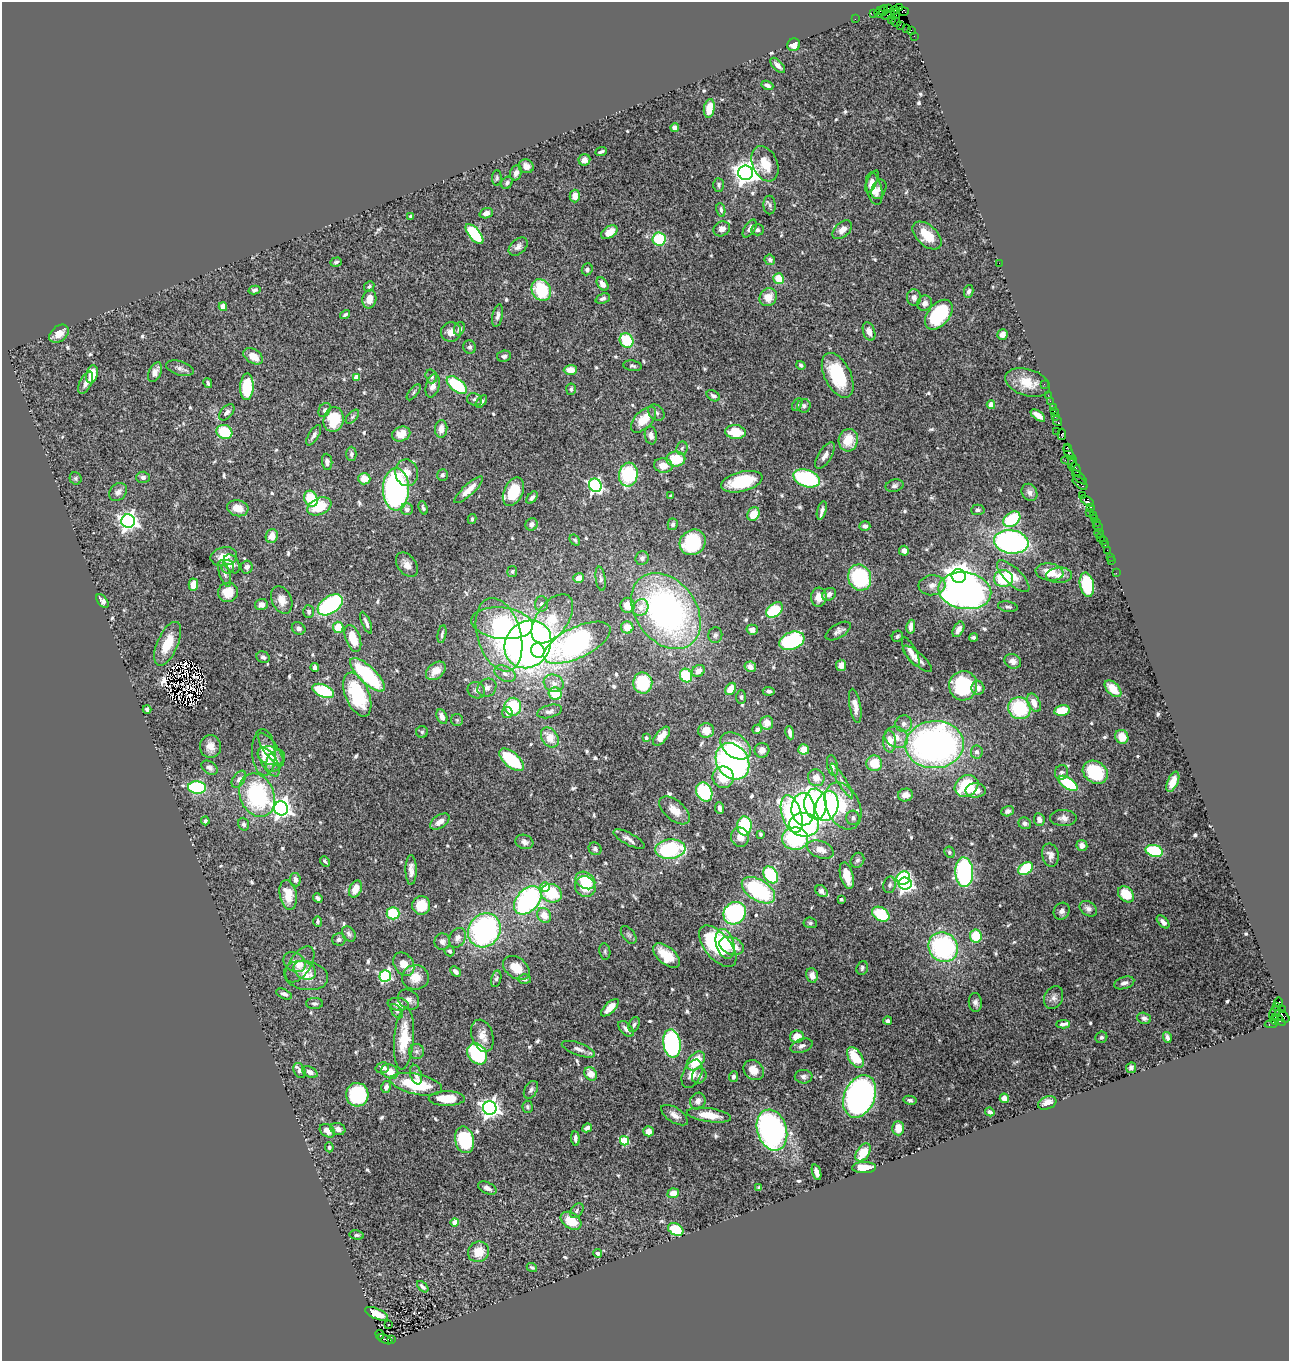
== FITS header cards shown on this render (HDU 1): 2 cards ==
NAXIS1  =                 1287
NAXIS2  =                 1359

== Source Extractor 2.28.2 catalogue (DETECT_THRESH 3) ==
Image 1287 x 1359 px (HDU 1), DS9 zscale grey, 1 PNG px = 1 image px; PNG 1291 x 1363 px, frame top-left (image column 1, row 1359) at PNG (2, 2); each listed source drawn as its Kron ellipse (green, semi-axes under 4 px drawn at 4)
Background 2.23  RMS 0.043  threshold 0.128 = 3 sigma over >= 5 px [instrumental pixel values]
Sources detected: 638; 3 with non-positive FLUX_AUTO (blend fragments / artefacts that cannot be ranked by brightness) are neither listed nor drawn; of the other 635, the 500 brightest by FLUX_AUTO listed and drawn (135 fainter detections omitted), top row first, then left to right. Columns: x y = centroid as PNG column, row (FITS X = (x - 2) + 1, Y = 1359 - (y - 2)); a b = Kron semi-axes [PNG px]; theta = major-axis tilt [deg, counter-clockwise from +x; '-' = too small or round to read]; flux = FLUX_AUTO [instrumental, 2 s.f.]
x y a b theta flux
899 8 3 3 - 15
888 9 4 2 - 130
880 10 4 3 - 180
895 10 4 3 - 90
884 11 5 2 - 110
903 11 6 4 -1 240
874 13 2 2 - 54
879 13 4 2 - 72
895 14 5 4 - 260
889 15 7 3 27 390
855 19 2 2 - 34
891 19 2 2 - 130
896 22 5 3 - 140
900 25 2 2 - 87
907 28 2 2 - 93
911 30 3 2 - 120
914 36 2 2 - 40
794 45 6 6 - 20
778 65 9 5 -45 14
767 85 6 3 -22 10
709 108 9 5 81 40
675 128 4 4 - 17
601 152 6 3 21 6.5
584 160 6 5 - 22
765 164 18 12 -67 68
526 166 8 7 - 19
516 173 8 5 68 14
746 173 7 7 - 2800
497 178 8 5 89 5.3
872 181 12 5 64 15
507 183 6 5 - 7
719 185 7 5 -88 7
874 189 16 7 -77 33
879 189 10 7 65 11
575 196 6 5 - 28
770 205 9 6 -89 8.3
721 210 7 4 -76 6.4
486 213 7 5 19 12
411 217 3 3 - 9.3
722 229 8 7 - 18
750 229 10 5 57 14
757 230 6 5 - 7.8
842 230 11 7 42 24
609 232 9 5 32 34
474 234 12 6 -51 180
927 235 17 10 -43 72
659 239 7 6 - 130
518 247 11 7 42 15
770 260 5 5 - 8.7
336 262 6 4 19 6.5
999 263 2 2 - 26
587 269 6 5 - 7.8
779 279 5 5 - 62
603 284 7 5 -52 21
369 287 6 4 46 6.2
254 290 6 4 14 7.4
541 290 11 9 -59 140
969 291 6 4 78 7.5
768 297 9 8 - 37
603 298 7 5 22 8.9
914 298 8 7 - 15
369 299 9 7 79 32
925 303 8 7 - 15
223 307 4 4 - 47
345 314 5 3 - 5.2
939 315 17 10 50 200
498 316 11 5 79 11
459 329 7 5 67 10
869 331 9 6 -71 18
451 332 10 9 - 23
59 334 11 7 38 29
1002 335 5 5 - 19
627 340 8 6 -59 120
470 347 7 6 - 7.7
253 356 10 7 -32 39
504 356 7 5 8 8
801 365 5 4 - 5.9
632 366 9 5 -8 7
180 368 14 7 -17 14
570 370 6 5 - 36
155 372 10 6 64 17
92 374 9 5 77 54
838 375 24 13 -64 150
431 376 7 5 -73 8.4
356 377 4 4 - 30
86 383 12 6 63 16
208 383 5 3 - 6.4
1027 383 23 13 -17 61
1044 384 2 2 - 64
457 385 12 6 -38 190
433 386 12 6 74 19
247 387 13 6 87 130
571 389 5 5 - 7.2
414 392 9 4 52 5.7
1048 395 2 2 - 85
713 396 7 5 -32 9
474 399 7 6 - 8
1050 401 2 2 - 70
481 402 7 4 49 7.9
797 404 7 4 62 5.3
991 405 4 4 - 53
804 406 7 6 - 8.3
1053 407 2 2 - 150
324 410 8 5 55 7.6
1054 411 2 2 - 86
227 412 9 5 48 12
656 413 9 7 -42 11
1038 415 8 4 -36 26
352 417 8 4 48 6
1056 417 3 3 - 170
334 420 12 10 77 100
644 420 16 8 46 65
1057 421 5 3 - 230
441 429 9 6 86 27
1057 431 2 2 - 59
224 432 8 7 - 98
735 432 10 7 -6 72
401 434 9 7 21 30
1062 434 6 4 82 390
314 435 11 5 58 9.8
651 435 9 6 -82 17
848 440 11 9 77 60
1067 447 4 2 - 170
682 448 7 5 83 6.6
1069 453 8 4 -64 400
351 454 7 5 89 7.5
825 455 15 6 58 19
676 459 9 7 1 84
1068 460 7 4 -3 370
327 462 8 5 -84 10
1072 462 7 4 78 720
663 466 9 7 -10 33
1076 469 7 3 -71 630
407 473 13 11 -81 30
442 475 6 5 - 7.9
628 475 12 9 82 190
143 477 7 5 -1 9.7
1079 477 9 4 -43 140
76 478 6 6 - 6.4
807 478 14 8 -19 290
364 479 6 5 - 36
742 482 21 10 14 150
1080 483 8 5 -39 1300
595 485 7 6 - 570
894 486 9 6 14 9.1
396 489 21 13 90 720
469 490 19 5 43 28
118 492 10 7 45 17
513 492 15 9 66 120
1029 492 9 7 -58 12
1083 495 2 2 - 160
671 496 4 3 - 6.3
532 498 7 4 49 11
311 499 8 6 -64 110
1087 501 7 4 -36 760
319 506 13 8 24 83
1091 507 3 2 - 190
238 508 11 8 -13 36
423 508 7 4 -70 5.4
407 509 6 6 - 13
822 510 9 4 74 11
978 510 7 5 2 6.2
1090 513 3 2 - 350
753 514 7 6 - 48
1094 515 3 2 - 460
1095 518 4 3 - 300
472 519 5 3 - 5.5
1012 519 9 6 39 150
128 521 7 7 - 1400
1096 522 2 2 - 160
532 524 6 6 - 11
673 524 6 5 - 8.4
865 526 5 4 - 8.7
1098 527 6 3 -59 350
1099 533 4 2 - 68
272 536 7 6 - 33
1100 537 2 2 - 43
575 540 6 4 -54 5.2
1103 540 3 2 - 180
693 542 13 12 - 210
1011 542 17 11 -8 740
1105 544 3 2 - 110
1107 550 4 2 - 92
904 551 5 5 - 17
224 557 13 9 11 42
1110 557 2 2 - 18
642 558 7 6 - 9.4
1111 561 2 2 - 30
232 564 10 6 -56 21
407 565 14 9 -53 21
228 567 7 6 - 8.9
247 567 6 6 - 11
512 571 5 5 - 5.2
1050 572 14 8 -9 48
225 573 13 5 -72 12
1116 573 2 2 - 46
1059 575 13 8 4 21
959 576 7 7 - 3600
1013 576 21 8 -44 39
578 578 5 4 - 25
860 578 13 11 -71 230
601 579 12 5 -82 7.8
1003 579 9 8 - 140
193 585 6 4 88 44
932 585 13 10 6 26
1087 585 12 7 -79 160
965 591 26 18 -8 1400
228 592 10 9 - 59
829 594 7 6 - 13
819 597 9 8 - 28
282 600 14 10 -67 30
102 601 8 4 -52 13
261 604 6 5 - 16
541 604 7 6 - 9.2
330 605 14 8 34 380
628 605 7 7 - 42
1008 607 10 5 -10 8
641 608 9 7 58 24
775 610 9 6 38 120
666 611 41 30 -54 990
309 612 6 5 - 7.8
552 619 28 15 54 110
366 623 11 3 -67 11
502 623 31 15 -7 300
338 627 6 5 - 61
627 627 6 6 - 37
911 627 7 4 81 19
299 628 7 6 - 10
958 629 8 5 62 19
752 630 6 5 - 12
838 631 14 7 31 14
442 634 9 3 81 6.2
499 635 38 21 -73 240
715 635 8 7 - 8.7
897 636 6 5 - 6.2
353 638 14 7 -70 65
974 638 4 3 - 7.8
792 641 13 8 21 350
577 643 36 15 26 810
168 644 23 10 66 75
528 644 25 22 51 2300
538 651 7 6 - 140
911 652 16 5 -63 19
263 657 7 5 -28 9.1
917 659 18 6 -41 22
1013 661 8 7 - 19
841 665 5 5 - 19
315 667 4 4 - 8.3
750 667 6 5 - 16
436 671 11 7 41 34
698 671 7 5 34 21
505 674 11 7 -27 17
368 675 22 8 -44 240
686 675 7 6 - 140
554 683 10 8 -20 17
643 683 10 9 - 140
963 686 15 14 - 200
487 688 10 8 39 17
978 688 7 6 - 18
730 689 6 5 - 45
1113 689 10 6 -45 51
476 690 9 8 - 13
323 691 11 6 -22 180
769 691 6 4 -4 7.3
357 694 23 11 -67 180
555 694 6 6 - 85
741 697 7 4 90 5.9
1034 703 10 6 -64 29
855 706 17 5 -80 24
513 707 9 8 - 130
1019 708 11 10 - 190
147 709 4 4 - 6.6
1062 710 8 5 11 62
550 711 12 6 14 11
507 713 5 5 - 16
442 717 8 5 -66 19
457 720 6 6 - 5.6
767 723 7 6 - 23
904 724 8 8 - 13
757 729 5 4 - 11
706 730 8 7 - 36
422 732 6 6 - 6
790 733 7 3 -79 12
661 736 11 5 50 31
550 737 11 8 -55 50
896 737 12 10 -29 35
1122 737 7 6 - 43
646 738 3 3 - 7
890 742 11 6 -87 44
935 745 29 23 3 1300
210 746 11 10 - 27
735 746 17 11 -35 75
271 749 20 6 -54 21
804 749 5 5 - 38
762 750 7 7 - 16
264 752 23 11 -87 37
977 752 6 6 - 12
271 756 14 9 -16 19
512 760 15 7 -41 210
275 761 12 8 55 19
732 761 19 15 -57 800
269 762 16 7 -59 20
874 763 8 8 - 65
832 765 10 5 -78 12
209 768 9 6 -34 11
1061 772 7 6 - 8.2
1095 772 13 10 -35 140
723 777 11 10 - 68
816 778 8 8 - 29
239 779 9 6 55 12
842 781 20 4 -58 14
1173 782 10 5 66 35
1068 783 11 5 -35 150
967 786 12 10 32 150
197 787 9 6 -4 330
976 790 10 7 1 33
704 792 10 7 -65 210
257 795 22 17 -67 330
905 795 7 6 - 24
815 804 15 11 -86 730
827 806 15 11 72 570
843 806 25 16 -64 100
281 808 7 7 - 1500
720 808 6 4 -82 12
803 809 16 11 -87 650
675 810 18 10 -39 34
1008 811 6 5 - 11
792 814 19 9 -72 450
853 818 7 6 - 8.8
1063 818 13 8 -1 16
1039 820 6 5 - 15
205 821 4 3 - 5.6
440 822 11 6 34 22
1025 823 6 5 - 11
244 824 6 5 - 7.1
804 825 15 12 -6 520
744 826 9 7 89 190
760 834 4 3 - 5.5
740 837 10 9 - 27
629 839 17 6 -27 16
795 839 13 11 -1 290
524 842 9 7 -18 14
1082 845 5 5 - 16
595 849 7 6 - 8
670 849 15 9 5 280
820 849 14 8 -20 27
1154 851 9 6 -14 190
949 852 6 5 - 7.3
1050 855 12 8 -79 17
857 860 8 6 59 7.5
325 861 6 3 -47 6.1
1026 869 8 5 37 130
411 870 15 5 -89 20
964 872 15 9 -87 490
771 875 9 6 -57 210
847 876 14 6 -75 46
903 878 7 6 - 130
295 880 7 5 -81 9.6
585 880 10 8 -33 110
905 884 6 6 - 1000
890 885 8 6 77 9.2
545 887 5 4 - 48
585 887 11 10 - 52
355 889 9 6 67 38
758 890 18 10 -32 280
821 891 7 5 -43 10
551 893 10 9 - 100
1126 894 9 7 -44 77
288 895 15 8 -79 54
318 898 5 4 - 7
841 899 3 3 - 7.7
528 900 16 11 48 530
421 905 9 9 - 66
1088 909 9 7 -35 13
1062 911 9 7 55 12
393 913 6 6 - 110
735 913 12 10 47 340
881 914 9 6 -30 120
544 915 8 6 -56 32
318 921 5 3 - 5.2
1163 922 8 4 -47 12
810 923 6 5 - 5.6
484 930 18 15 56 640
349 934 8 6 -57 8.9
629 935 10 6 -52 7.3
976 936 6 5 - 100
457 938 10 7 62 15
339 939 6 6 - 9.2
442 942 8 8 - 14
725 944 15 9 -74 120
718 946 25 12 -50 230
732 946 13 8 -19 56
943 947 15 14 - 440
449 951 5 5 - 6.6
605 952 8 5 -81 5.8
666 956 16 8 -39 69
295 962 12 9 -34 19
300 964 20 11 56 35
404 964 12 9 -56 37
516 968 15 10 -36 45
862 968 7 5 70 6.7
305 970 12 8 -31 22
455 971 6 4 -44 10
306 975 22 14 -11 53
812 975 7 6 - 22
385 976 6 5 - 400
415 977 13 12 - 44
496 979 8 5 76 7.7
524 979 6 4 -3 10
1124 983 10 6 17 14
284 994 8 4 -23 11
1054 998 12 9 64 15
409 999 11 9 -37 16
1279 1002 4 3 - 1700
314 1003 8 5 -1 8.2
975 1003 9 6 -84 11
398 1004 10 6 -8 21
1276 1006 2 2 - 81
610 1008 11 5 44 37
1283 1010 3 2 - 65
397 1011 8 5 -52 6.3
1274 1013 7 5 76 480
1282 1016 8 5 -39 500
1144 1018 7 5 -17 8.6
1274 1020 5 3 - 230
1279 1020 8 3 -40 310
888 1021 4 4 - 8
1272 1023 7 4 17 480
634 1024 8 5 67 8.8
1063 1024 7 4 3 8.6
626 1029 9 5 -45 14
482 1036 16 10 -72 32
797 1037 7 6 - 43
1101 1037 6 5 - 7
1167 1037 5 3 - 8.4
404 1039 31 10 86 100
672 1043 14 8 -80 510
802 1046 11 6 20 13
578 1049 17 6 -19 19
416 1051 7 7 - 9.2
477 1054 11 9 -52 270
855 1057 11 6 -58 96
696 1061 11 7 48 82
382 1068 7 5 14 9.8
1131 1068 5 5 - 9.2
754 1070 11 9 -43 32
299 1071 8 5 -65 12
390 1071 9 7 -28 38
310 1072 8 5 -27 16
591 1074 7 5 -52 38
692 1074 15 9 64 25
416 1075 10 5 -73 14
699 1076 8 7 - 14
733 1077 5 4 - 7.9
804 1077 9 7 -2 10
416 1084 26 10 -12 160
386 1087 6 4 76 12
531 1090 9 6 59 9.5
357 1095 12 11 - 240
860 1096 22 15 67 1400
1004 1098 5 4 - 24
447 1099 18 7 -1 68
910 1100 6 4 -12 7.3
698 1101 8 7 - 16
1047 1103 9 6 22 33
527 1107 6 5 - 6.5
490 1108 7 6 - 1500
990 1112 5 3 - 11
674 1115 15 7 -33 21
709 1115 22 7 -8 54
587 1128 5 4 - 12
898 1128 7 6 - 27
338 1129 7 6 - 13
772 1130 21 15 -73 750
327 1131 8 6 -37 28
648 1131 5 5 - 22
575 1138 7 3 -82 10
464 1140 13 9 -77 190
625 1141 5 4 - 160
329 1147 5 4 - 5.7
863 1152 10 6 56 68
864 1168 12 5 1 58
816 1172 8 4 -72 16
487 1188 10 5 -26 17
759 1188 4 4 - 8
673 1193 6 5 - 30
577 1211 8 5 53 6.7
571 1221 11 8 -33 55
454 1222 4 4 - 30
676 1230 8 5 -29 120
357 1235 7 4 -7 6.2
479 1252 11 10 - 54
597 1253 5 4 - 6.9
532 1267 5 4 - 5.4
423 1287 7 3 -44 8.4
376 1314 12 5 -23 45
389 1325 3 3 - 5.6
380 1335 5 3 - 500
385 1339 8 4 -24 980
391 1340 3 3 - 700
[135 fainter detections neither listed nor drawn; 3 non-positive-flux detections neither listed nor drawn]